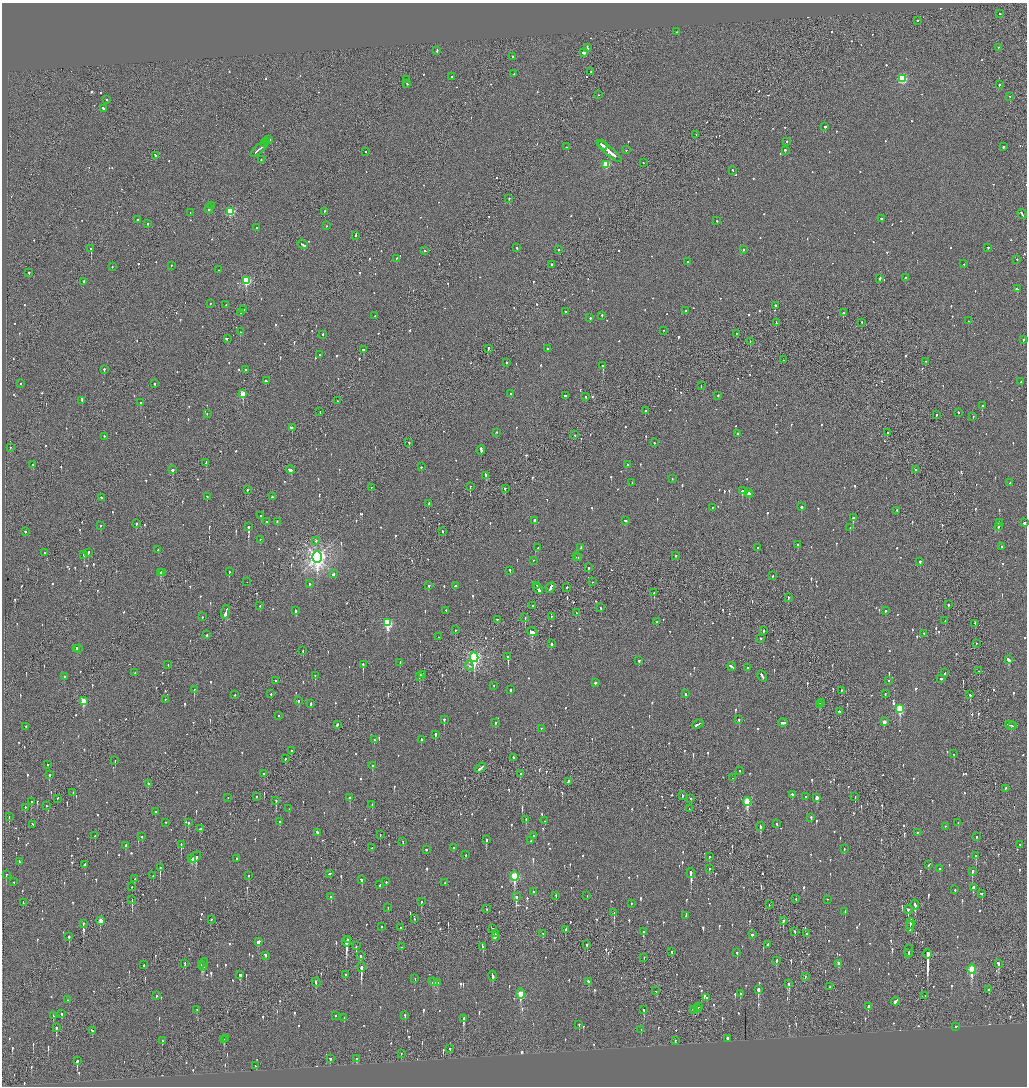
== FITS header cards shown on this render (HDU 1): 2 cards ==
NAXIS1  =                 2050
NAXIS2  =                 2168

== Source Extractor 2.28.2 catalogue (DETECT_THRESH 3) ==
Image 2050 x 2168 px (HDU 1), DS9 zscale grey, zoomed out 1/2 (1 PNG px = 2 x 2 image px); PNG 1029 x 1088 px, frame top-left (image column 2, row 2168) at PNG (2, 3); each listed source drawn as its Kron ellipse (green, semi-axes under 4 px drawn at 4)
Background -0.096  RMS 0.075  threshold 0.225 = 3 sigma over >= 5 px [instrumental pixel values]
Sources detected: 1293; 46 cannot appear on this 1/2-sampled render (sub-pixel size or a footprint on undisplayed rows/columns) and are neither listed nor drawn; of the other 1247, the 500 brightest by FLUX_AUTO listed and drawn (747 fainter detections omitted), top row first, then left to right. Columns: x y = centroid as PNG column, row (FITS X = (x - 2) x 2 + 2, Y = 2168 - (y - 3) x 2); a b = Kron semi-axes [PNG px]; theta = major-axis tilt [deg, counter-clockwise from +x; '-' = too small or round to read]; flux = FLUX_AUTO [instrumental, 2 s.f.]
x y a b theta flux
1000 14 2 2 - 200
917 21 2 2 - 180
676 32 2 2 - 73
587 48 3 2 - 250
998 48 2 2 - 52
437 51 3 2 - 98
583 53 3 2 - 490
513 57 2 1 - 360
591 72 2 2 - 84
514 74 2 2 - 59
451 77 2 1 - 80
902 79 3 3 - 1200
407 80 2 1 - 79
407 84 3 2 - 110
999 85 2 2 - 280
598 95 2 1 - 87
1010 97 2 2 - 96
106 100 2 2 - 54
103 109 4 2 - 170
825 127 2 2 - 230
696 135 2 1 - 60
269 140 3 2 - 120
267 142 3 2 - 190
787 142 2 2 - 80
265 144 2 1 - 81
602 145 5 2 - 190
566 147 2 2 - 60
1003 147 2 2 - 180
259 149 11 2 43 600
626 150 2 2 - 70
785 151 2 2 - 150
366 152 2 2 - 64
609 152 16 2 -40 650
155 156 3 2 - 210
261 160 2 1 - 130
643 163 2 2 - 76
606 165 3 3 - 620
733 171 2 2 - 86
509 199 2 1 - 280
211 206 2 2 - 71
209 209 4 2 - 150
230 212 3 3 - 840
324 212 2 2 - 170
190 213 2 2 - 51
1022 214 5 2 - 160
881 219 2 2 - 65
137 220 2 2 - 120
717 221 2 2 - 130
148 224 2 2 - 170
326 226 2 2 - 54
257 228 2 2 - 120
355 236 2 2 - 56
303 245 5 2 - 230
517 248 2 2 - 53
988 248 3 2 - 70
91 249 2 1 - 560
558 250 2 2 - 58
744 250 2 2 - 120
425 251 2 2 - 62
396 259 2 2 - 69
1017 260 2 2 - 68
688 262 2 2 - 82
964 264 2 2 - 76
552 265 2 2 - 160
171 266 2 2 - 58
112 267 2 2 - 78
219 270 2 2 - 72
29 273 2 2 - 160
905 278 2 2 - 110
880 279 3 2 - 90
246 281 3 3 - 1200
84 282 2 2 - 110
1017 289 3 2 - 110
210 304 2 2 - 85
226 305 2 2 - 95
775 306 2 2 - 100
244 310 2 2 - 52
686 311 2 2 - 66
565 312 2 2 - 89
240 313 2 1 - 120
843 313 2 2 - 160
375 316 2 2 - 57
602 316 2 2 - 67
590 318 2 2 - 190
968 321 2 2 - 56
776 323 3 2 - 100
862 323 2 1 - 90
664 331 2 1 - 58
240 332 2 2 - 59
737 334 2 1 - 130
323 335 2 2 - 68
227 339 2 2 - 190
1023 340 2 2 - 150
750 342 2 1 - 100
488 349 3 1 - 200
548 349 3 2 - 77
363 350 3 2 - 160
320 355 2 2 - 69
783 360 2 1 - 110
925 362 2 2 - 98
506 363 2 2 - 66
603 366 2 2 - 1100
104 370 2 2 - 140
245 370 2 2 - 64
266 381 3 2 - 210
1021 382 2 2 - 69
21 384 2 2 - 72
155 384 2 2 - 110
701 386 2 2 - 51
243 394 3 3 - 300
511 394 2 2 - 68
565 396 3 2 - 71
718 396 2 2 - 160
586 397 2 2 - 76
82 401 2 2 - 410
337 401 2 1 - 55
140 403 2 2 - 130
982 406 2 2 - 160
645 411 2 2 - 65
320 412 2 2 - 52
958 413 2 2 - 53
207 414 2 2 - 63
936 415 2 2 - 65
973 417 2 2 - 62
292 428 2 2 - 310
496 433 2 2 - 56
887 433 2 2 - 69
738 434 2 2 - 130
575 435 2 2 - 53
104 437 2 2 - 80
409 443 2 2 - 57
654 443 2 2 - 94
11 448 2 2 - 53
481 450 5 2 - 310
206 463 3 2 - 280
33 465 2 2 - 56
628 465 2 2 - 66
421 467 2 2 - 170
173 470 2 2 - 350
291 470 4 2 - 160
915 470 2 1 - 140
486 476 4 2 - 150
672 479 2 2 - 51
632 483 2 1 - 93
1010 483 2 2 - 120
470 487 2 1 - 210
371 488 2 2 - 100
505 489 3 2 - 180
247 490 2 2 - 66
742 491 2 2 - 290
748 493 3 1 - 77
749 495 4 2 - 110
207 497 2 2 - 71
272 497 2 2 - 76
102 498 3 2 - 90
429 504 3 2 - 74
801 507 2 2 - 210
712 508 2 2 - 60
897 511 2 2 - 65
261 516 2 2 - 53
853 518 3 2 - 280
535 521 2 2 - 370
625 521 3 2 - 70
267 522 3 2 - 120
277 522 3 2 - 95
999 523 3 2 - 140
1024 523 3 2 - 110
136 524 2 2 - 140
100 526 2 2 - 62
249 527 2 2 - 1500
998 527 2 2 - 82
850 528 2 2 - 78
25 532 2 2 - 80
442 532 3 1 - 180
260 540 2 2 - 61
316 541 3 2 - 69
797 545 2 2 - 79
1002 547 2 2 - 210
538 548 2 2 - 88
581 548 3 2 - 170
757 548 2 2 - 56
158 550 2 2 - 64
44 553 2 2 - 130
88 553 2 2 - 110
84 555 2 2 - 110
675 556 2 2 - 64
317 557 6 4 -90 8700
576 557 2 2 - 73
578 558 2 2 - 60
533 561 2 2 - 58
920 562 2 2 - 110
588 568 2 2 - 100
510 571 2 2 - 80
229 572 2 2 - 180
160 573 3 2 - 220
163 573 2 2 - 170
333 574 3 2 - 89
772 576 2 2 - 69
247 582 2 1 - 59
592 582 2 1 - 97
309 584 2 2 - 170
429 586 2 2 - 69
455 586 2 1 - 54
537 586 3 2 - 190
550 588 5 2 - 330
566 588 2 2 - 91
538 589 5 2 - 290
654 593 2 2 - 95
788 598 2 2 - 71
948 605 2 2 - 150
260 606 2 1 - 97
533 606 2 2 - 63
601 608 3 2 - 66
295 611 4 2 - 100
446 611 2 2 - 93
885 611 3 2 - 66
226 612 7 2 74 470
576 613 3 2 - 140
202 617 2 2 - 52
551 617 2 1 - 80
525 618 3 2 - 270
497 620 2 2 - 51
945 621 2 2 - 56
656 622 2 1 - 97
388 623 4 3 - 1300
975 624 2 2 - 65
455 630 2 2 - 55
763 631 2 2 - 71
532 632 5 2 - 1800
924 634 2 2 - 53
207 635 2 2 - 140
438 637 2 2 - 59
761 639 2 2 - 61
551 644 2 2 - 290
976 644 2 2 - 72
78 648 2 2 - 85
77 649 3 2 - 120
303 651 2 2 - 75
508 657 3 2 - 250
474 658 5 4 - 3800
1009 660 4 2 - 150
639 661 3 2 - 89
400 663 2 2 - 70
168 665 2 1 - 250
363 665 4 2 - 200
469 666 5 3 - 64
731 667 4 2 - 300
748 668 2 2 - 55
979 671 3 2 - 77
135 673 2 2 - 100
944 673 2 2 - 82
423 675 2 2 - 490
315 676 2 2 - 140
762 676 6 2 -58 230
64 677 2 2 - 89
419 677 2 2 - 160
941 679 2 2 - 110
276 681 2 1 - 110
889 681 2 2 - 54
595 683 2 2 - 290
494 686 2 2 - 65
194 690 3 2 - 240
511 690 2 2 - 220
841 691 2 2 - 110
271 694 2 2 - 77
685 694 2 2 - 55
885 694 2 2 - 58
235 695 2 2 - 120
970 695 2 2 - 120
165 700 2 2 - 56
83 701 4 2 - 330
299 701 2 2 - 82
821 703 4 2 - 160
311 704 3 2 - 120
819 705 2 2 - 110
900 709 4 3 - 920
840 712 2 2 - 170
279 716 2 2 - 66
444 720 3 2 - 120
739 720 2 2 - 120
884 722 3 2 - 130
495 723 2 2 - 92
783 723 5 2 - 180
337 725 3 2 - 240
698 725 6 2 23 320
1010 726 5 2 - 390
1013 726 3 2 - 220
26 727 2 2 - 51
541 729 2 2 - 51
435 735 3 2 - 93
374 740 2 2 - 130
421 740 3 2 - 120
291 751 2 2 - 190
954 754 3 2 - 98
513 758 2 2 - 61
285 759 2 1 - 230
115 761 2 1 - 54
47 765 2 2 - 97
373 766 3 2 - 94
481 768 6 2 40 270
740 771 2 2 - 160
264 774 2 2 - 130
520 774 3 2 - 64
49 775 2 2 - 230
733 778 2 2 - 79
568 782 3 2 - 210
148 784 2 2 - 130
1005 789 3 2 - 53
73 793 2 1 - 52
792 795 3 2 - 73
682 796 3 1 - 110
257 797 2 2 - 72
806 797 2 2 - 130
855 797 3 1 - 110
228 798 2 1 - 82
350 798 2 2 - 510
817 798 3 2 - 140
57 799 2 1 - 100
691 799 2 1 - 82
276 801 3 2 - 150
31 802 3 2 - 77
747 802 4 3 - 770
372 805 2 2 - 94
46 806 2 2 - 95
25 808 2 2 - 51
289 809 2 2 - 57
689 809 2 2 - 55
155 812 2 2 - 71
9 817 2 2 - 80
811 818 2 2 - 140
526 820 3 2 - 52
544 821 2 2 - 54
280 822 2 2 - 93
166 823 2 2 - 52
188 823 2 2 - 120
958 823 2 2 - 58
777 824 2 2 - 66
33 825 2 2 - 68
760 827 4 2 - 190
945 827 2 1 - 52
201 829 3 2 - 160
317 833 3 2 - 200
917 833 2 2 - 58
380 835 3 1 - 58
95 836 2 1 - 69
533 836 2 2 - 53
142 837 2 2 - 59
977 837 2 2 - 79
486 840 4 2 - 220
531 841 2 2 - 80
403 842 2 2 - 51
181 845 2 1 - 110
1020 845 2 1 - 54
126 846 3 2 - 110
372 848 3 1 - 76
453 848 2 2 - 120
844 849 2 2 - 90
426 850 2 2 - 410
466 855 2 2 - 59
976 856 2 2 - 140
195 857 6 3 47 260
709 857 2 2 - 270
192 859 3 2 - 98
237 859 2 1 - 100
19 862 3 2 - 97
84 865 3 2 - 300
929 865 3 2 - 99
160 868 3 1 - 260
709 869 2 2 - 110
939 869 2 2 - 83
972 872 2 2 - 310
329 874 3 2 - 98
691 874 5 2 - 370
6 875 3 1 - 66
153 876 2 2 - 63
249 876 3 2 - 67
514 876 4 3 - 1100
135 879 2 2 - 67
362 880 3 2 - 110
14 882 2 2 - 81
386 882 2 2 - 130
445 883 2 2 - 69
380 885 2 2 - 170
132 887 2 2 - 76
973 888 3 2 - 190
955 890 2 2 - 150
534 892 2 2 - 56
982 894 2 2 - 320
556 896 3 1 - 87
587 896 2 2 - 100
331 897 3 2 - 72
516 897 3 2 - 340
796 899 2 2 - 83
132 900 3 1 - 52
827 900 2 2 - 54
421 902 3 2 - 92
23 903 3 1 - 140
631 904 2 2 - 78
769 905 2 2 - 57
915 905 5 2 - 410
388 908 3 2 - 59
487 909 2 2 - 93
908 910 4 2 - 200
845 912 3 2 - 64
614 913 4 2 - 170
686 916 2 2 - 55
415 919 2 2 - 56
211 920 2 2 - 53
100 921 4 2 - 170
783 921 3 2 - 160
83 924 2 1 - 230
910 924 5 2 - 450
382 927 4 1 - 71
400 928 2 2 - 240
910 928 5 1 - 250
493 929 3 1 - 160
565 930 3 2 - 93
643 932 3 2 - 220
795 932 3 2 - 56
495 934 2 2 - 64
543 934 3 2 - 53
807 934 3 2 - 140
752 935 2 2 - 190
69 937 3 2 - 320
495 937 3 2 - 110
347 940 2 2 - 770
258 942 4 2 - 200
346 942 5 2 - 3200
587 945 2 2 - 110
768 945 3 2 - 130
356 946 3 1 - 110
402 947 2 2 - 56
483 947 4 2 - 110
909 951 6 2 88 170
672 952 3 2 - 74
737 953 2 2 - 270
908 954 2 1 - 66
927 954 5 2 - 21000
266 956 3 2 - 220
360 956 4 2 - 76
644 958 2 1 - 130
776 961 4 2 - 86
185 964 2 2 - 76
838 964 3 2 - 89
998 964 3 2 - 180
144 965 2 1 - 64
201 965 3 2 - 88
204 965 6 2 75 120
202 967 4 2 - 180
361 967 5 2 - 1700
972 970 5 3 - 850
240 975 3 2 - 150
345 975 2 1 - 90
493 976 5 2 - 180
805 977 3 1 - 60
415 979 2 2 - 58
433 982 4 2 - 210
589 982 3 2 - 300
316 983 5 2 - 160
437 983 4 2 - 240
789 984 4 2 - 190
830 987 2 2 - 59
758 990 3 2 - 1200
989 990 2 2 - 110
656 991 2 1 - 66
520 994 5 3 - 350
740 994 2 2 - 62
156 996 2 2 - 73
925 996 2 2 - 100
707 998 2 2 - 54
67 1000 2 2 - 52
895 1001 4 2 - 270
698 1007 3 2 - 140
868 1007 2 2 - 180
697 1009 3 2 - 110
197 1010 3 2 - 51
644 1010 4 2 - 170
693 1010 3 2 - 75
62 1014 2 2 - 66
53 1016 3 2 - 62
335 1016 2 2 - 160
405 1016 3 2 - 140
344 1018 2 2 - 67
464 1019 3 2 - 790
579 1025 2 2 - 58
956 1027 2 1 - 350
56 1028 4 2 - 170
641 1030 2 2 - 130
92 1031 3 2 - 110
225 1039 3 2 - 54
728 1039 2 2 - 1800
224 1040 4 2 - 57
162 1041 2 2 - 260
675 1041 3 1 - 51
450 1049 2 2 - 110
401 1054 2 1 - 86
330 1059 4 2 - 83
357 1059 3 3 - 76
77 1061 3 2 - 390
255 1066 2 2 - 58
At the frame edge (FLAGS 8, measured only in part): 1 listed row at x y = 1024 523
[747 fainter detections neither listed nor drawn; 46 sub-pixel or undisplayed-footprint detections neither listed nor drawn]